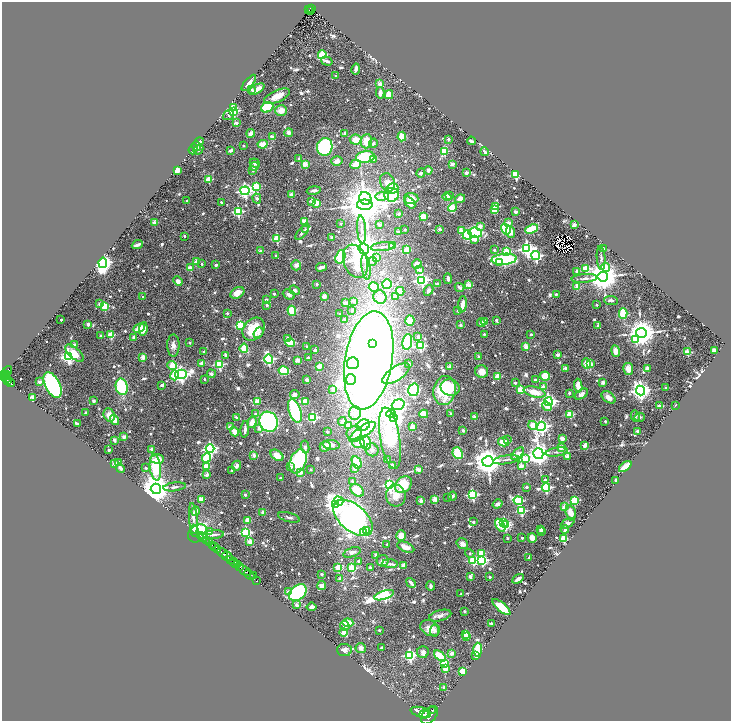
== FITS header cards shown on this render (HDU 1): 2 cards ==
NAXIS1  =                 1458
NAXIS2  =                 1438

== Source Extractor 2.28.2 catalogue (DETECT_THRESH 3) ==
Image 1458 x 1438 px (HDU 1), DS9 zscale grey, zoomed out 1/2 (1 PNG px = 2 x 2 image px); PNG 733 x 723 px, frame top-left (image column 2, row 1438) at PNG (2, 2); each listed source drawn as its Kron ellipse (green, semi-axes under 4 px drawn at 4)
Background 0.744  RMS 0.027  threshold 0.0808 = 3 sigma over >= 5 px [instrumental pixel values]
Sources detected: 885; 41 cannot appear on this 1/2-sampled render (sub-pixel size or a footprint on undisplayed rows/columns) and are neither listed nor drawn; of the other 844, the 500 brightest by FLUX_AUTO listed and drawn (344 fainter detections omitted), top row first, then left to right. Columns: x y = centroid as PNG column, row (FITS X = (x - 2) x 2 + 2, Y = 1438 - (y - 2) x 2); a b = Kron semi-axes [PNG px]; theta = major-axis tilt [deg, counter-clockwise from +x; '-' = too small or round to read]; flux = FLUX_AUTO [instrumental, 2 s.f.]
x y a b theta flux
311 8 4 2 - 130
309 10 2 1 - 15
311 10 2 1 - 22
322 55 4 3 - 310
327 61 6 3 -17 13
356 69 5 3 - 13
336 76 2 2 - 28
249 83 10 4 50 29
380 84 2 2 - 86
251 89 2 2 - 19
257 89 8 3 31 52
380 93 6 3 -87 21
389 95 4 4 - 76
277 96 14 6 24 81
267 107 6 5 - 190
233 108 3 3 - 200
233 111 3 3 - 370
281 111 6 5 - 55
228 115 6 5 - 21
236 123 2 2 - 63
251 133 4 3 - 37
289 133 4 4 - 24
345 133 2 2 - 40
273 137 3 2 - 70
402 137 5 4 - 79
448 139 2 2 - 36
356 140 6 5 - 67
366 141 7 6 - 77
471 141 4 2 - 14
199 142 5 3 - 14
373 143 5 4 - 12
263 144 5 3 - 54
196 146 5 4 - 13
243 146 2 2 - 14
325 147 9 7 76 550
193 149 5 3 - 18
198 149 5 4 - 14
231 150 4 2 - 19
444 151 3 3 - 210
485 152 4 3 - 17
365 157 9 5 7 340
299 159 2 2 - 32
374 159 2 2 - 20
337 161 6 4 15 29
255 163 5 4 - 12
305 164 2 2 - 110
356 164 5 4 - 68
452 164 2 2 - 71
254 167 4 4 - 17
177 170 4 4 - 45
253 170 2 2 - 18
428 170 4 3 - 14
421 173 4 3 - 14
466 173 2 2 - 46
516 175 3 3 - 470
209 179 3 3 - 210
387 182 9 7 -69 40
256 186 4 3 - 260
392 188 6 5 - 150
314 190 7 3 11 14
245 191 4 4 - 1300
291 195 2 2 - 76
392 195 7 7 - 350
382 196 7 4 3 28
450 196 3 3 - 21
447 197 4 4 - 67
365 198 6 6 - 2200
411 198 7 5 -5 42
257 199 5 4 - 12
460 199 5 4 - 35
187 201 2 2 - 12
221 202 2 2 - 14
312 202 3 2 - 47
317 203 3 2 - 140
410 203 7 4 -51 38
365 205 7 5 0 21000
495 206 3 2 - 130
452 207 5 3 - 200
494 210 3 2 - 100
238 212 3 3 - 370
515 212 2 2 - 62
398 214 2 2 - 38
423 216 3 3 - 190
304 221 2 2 - 110
154 223 2 2 - 74
509 223 3 2 - 59
341 224 2 2 - 19
379 225 2 2 - 51
574 225 2 2 - 91
480 226 3 2 - 73
306 229 4 3 - 14
440 229 2 2 - 46
506 229 6 4 -57 190
532 229 7 4 20 210
362 230 14 4 -86 31
405 230 2 2 - 13
461 231 4 3 - 87
302 232 10 4 52 17
398 232 2 2 - 31
510 232 6 4 -70 29
475 233 7 5 -6 750
467 235 5 4 - 200
184 236 2 2 - 17
332 237 2 2 - 31
277 238 3 3 - 310
474 239 3 3 - 69
137 245 6 2 20 19
392 245 2 2 - 78
383 247 12 3 6 17
364 249 5 5 - 9200
527 249 4 4 - 1100
603 249 2 2 - 65
407 250 3 3 - 210
494 250 2 2 - 17
261 251 2 2 - 67
506 252 3 3 - 190
276 255 2 2 - 12
536 256 5 4 - 830
340 257 7 4 71 240
377 258 3 2 - 58
601 258 12 4 -86 19
504 259 12 5 5 630
355 261 17 11 -69 210
196 262 2 2 - 61
372 262 5 4 - 12
103 263 5 4 - 2500
499 263 2 2 - 29
202 264 2 2 - 14
417 264 5 4 - 29
216 265 2 2 - 40
296 265 5 5 - 23
321 267 5 2 - 30
366 267 13 3 -82 19
605 267 4 3 - 120
190 268 3 2 - 110
586 269 3 3 - 230
420 270 3 2 - 63
577 271 2 2 - 44
603 276 5 5 - 11000
585 278 13 3 4 17
448 279 5 3 - 14
422 280 4 4 - 1000
178 281 5 3 - 19
317 284 2 2 - 28
387 284 5 5 - 290
437 284 2 2 - 50
468 285 2 2 - 120
577 286 2 2 - 120
374 287 5 4 - 120
460 287 5 4 - 20
295 290 5 4 - 14
428 290 6 4 59 18
400 291 4 4 - 80
237 293 7 5 32 50
274 294 2 2 - 18
289 294 6 4 -26 20
556 294 2 2 - 19
324 296 2 2 - 81
395 296 3 3 - 37
143 297 2 2 - 27
380 297 7 6 - 78
266 300 2 2 - 26
611 300 7 3 -5 14
354 301 2 2 - 42
345 303 3 3 - 34
100 304 3 2 - 47
462 304 8 3 84 38
267 305 2 2 - 32
597 305 2 2 - 15
104 306 3 3 - 290
352 310 3 2 - 21
292 311 5 3 - 220
458 311 2 2 - 35
227 313 2 2 - 24
623 313 5 4 - 210
340 314 2 2 - 19
344 319 3 2 - 18
61 320 2 2 - 19
496 320 3 2 - 22
410 321 5 4 - 34
485 322 4 3 - 30
481 323 4 4 - 17
88 324 3 2 - 29
240 325 3 3 - 450
460 325 2 2 - 45
598 326 2 2 - 26
139 328 6 4 26 50
143 329 7 4 82 51
254 329 12 10 50 140
258 333 6 4 51 12
641 333 5 5 - 9000
484 334 2 2 - 13
531 334 2 2 - 23
111 335 3 3 - 220
101 336 3 2 - 13
418 336 3 3 - 15
134 337 2 2 - 32
288 338 2 2 - 46
636 339 4 3 - 170
190 342 2 2 - 21
407 342 8 5 82 200
290 343 5 3 - 190
74 344 4 2 - 19
372 344 4 4 - 150
173 345 11 6 -89 30
306 346 2 2 - 14
420 346 3 3 - 510
526 347 3 2 - 130
244 348 5 4 - 88
315 350 2 2 - 34
714 350 2 2 - 97
616 351 6 4 -81 48
204 352 2 2 - 26
687 352 3 3 - 170
74 353 11 5 -42 75
226 355 2 2 - 61
557 355 2 2 - 58
68 356 4 4 - 1200
143 357 2 2 - 95
308 357 2 2 - 23
479 357 2 2 - 23
269 359 4 4 - 750
298 360 2 2 - 82
369 360 50 23 80 7000
202 363 2 2 - 63
353 363 6 6 - 360
219 364 3 3 - 340
409 364 3 3 - 18
586 364 5 4 - 70
590 364 3 2 - 91
172 366 5 4 - 160
319 366 2 2 - 90
450 367 2 2 - 99
565 368 2 2 - 43
647 368 2 2 - 49
628 369 6 5 - 46
7 371 6 3 52 260
284 371 5 4 - 240
482 372 6 6 - 48
5 374 3 2 - 180
7 374 2 2 - 89
181 374 6 4 12 1400
211 374 4 4 - 14
396 374 16 7 33 470
175 375 5 4 - 97
6 376 3 2 - 120
498 376 3 2 - 130
545 376 5 4 - 99
4 377 2 2 - 230
6 378 3 2 - 160
204 379 2 2 - 15
351 379 5 5 - 140
7 380 2 1 - 160
307 380 3 3 - 13
535 380 2 2 - 15
10 382 5 3 - 230
40 382 2 2 - 58
603 382 3 3 - 16
515 383 2 2 - 20
53 385 14 7 -64 1100
162 385 2 2 - 42
578 386 7 4 -84 58
122 387 8 6 -77 330
543 387 2 2 - 73
450 388 10 8 -20 71
666 388 2 2 - 36
333 389 2 2 - 75
413 390 6 5 - 440
444 390 15 11 80 320
521 390 3 3 - 170
640 391 5 4 - 2900
534 392 11 5 -14 82
569 393 2 2 - 12
581 394 7 4 33 21
295 395 5 4 - 23
32 397 3 2 - 130
609 397 8 5 -36 35
93 401 3 3 - 13
257 401 2 2 - 130
548 401 4 4 - 1600
305 402 4 3 - 54
398 405 6 5 - 2500
676 405 2 2 - 18
547 406 5 3 - 55
659 406 3 2 - 66
295 411 12 6 -72 650
86 413 2 2 - 33
355 413 7 6 - 29
255 414 2 2 - 13
391 414 5 4 - 160
424 414 4 3 - 91
451 414 2 2 - 35
570 414 3 3 - 210
109 415 7 5 -66 53
635 416 5 4 - 12
236 417 2 2 - 22
475 417 2 2 - 79
639 417 5 4 - 12
313 418 3 3 - 460
394 418 4 3 - 3400
115 420 5 4 - 40
605 421 2 2 - 19
252 422 6 4 71 54
269 422 10 9 - 970
342 422 4 4 - 21
77 424 3 2 - 25
348 425 2 2 - 49
363 425 7 5 26 440
533 425 5 3 - 110
541 426 5 4 - 1600
230 427 2 2 - 73
412 427 3 3 - 32
259 428 3 2 - 32
245 429 8 3 85 20
463 430 2 2 - 53
637 431 2 2 - 48
235 432 5 4 - 45
327 432 2 2 - 21
362 432 15 5 36 290
354 433 8 6 32 39
124 437 2 2 - 61
390 438 31 10 -80 530
562 438 3 3 - 26
507 439 2 2 - 14
114 440 3 2 - 22
504 442 5 4 - 90
358 443 6 4 -2 49
366 443 7 5 -78 160
331 445 8 4 -7 28
585 445 4 2 - 63
325 446 5 5 - 32
305 447 6 4 -82 15
561 447 2 2 - 79
151 449 2 2 - 30
210 449 4 4 - 1000
109 450 2 2 - 36
372 450 7 6 - 21
557 452 11 3 10 15
458 453 6 5 - 160
518 453 8 4 41 80
538 454 5 5 - 5200
254 455 2 2 - 71
277 455 7 5 -37 55
567 456 2 2 - 74
206 458 5 4 - 170
157 459 7 4 -2 66
525 459 4 3 - 150
387 460 2 2 - 30
506 460 13 3 7 19
298 461 12 8 68 310
488 461 5 5 - 8500
357 462 6 4 -61 160
119 463 4 3 - 27
115 464 2 2 - 110
393 465 4 3 - 17
206 466 3 3 - 170
237 466 5 4 - 19
521 466 2 2 - 110
625 466 7 3 38 120
155 467 13 5 -83 240
291 467 3 3 - 13
120 468 4 3 - 20
146 468 2 2 - 12
311 469 2 2 - 15
355 469 2 2 - 44
232 470 2 2 - 12
418 470 3 2 - 64
300 472 4 4 - 24
207 475 2 2 - 64
281 478 2 2 - 32
545 480 3 2 - 21
616 480 2 2 - 61
352 481 2 2 - 13
389 485 4 4 - 710
403 485 9 7 46 160
174 487 11 3 7 14
526 487 2 2 - 28
546 487 4 3 - 620
156 489 5 5 - 12000
357 490 7 5 -42 120
472 494 3 3 - 540
245 495 2 2 - 20
396 496 11 10 - 51
452 496 5 3 - 12
448 497 2 2 - 14
201 499 3 2 - 100
435 499 2 2 - 100
574 500 3 3 - 310
339 501 5 3 - 290
421 501 2 2 - 63
518 501 5 3 - 400
335 504 3 3 - 2400
498 504 5 4 - 20
564 507 2 2 - 91
196 511 5 3 - 27
521 511 3 3 - 340
263 512 2 2 - 41
571 513 8 5 -74 59
289 517 11 4 -15 17
193 518 16 3 -85 26
353 518 23 13 -41 2900
248 520 3 3 - 57
473 522 2 2 - 17
504 523 3 3 - 380
568 523 7 4 29 19
500 525 7 4 -59 160
505 525 3 3 - 440
541 529 2 2 - 42
565 529 4 3 - 17
366 530 3 2 - 320
194 531 6 4 -80 190
209 531 3 3 - 24
541 532 2 2 - 12
198 533 11 8 34 290
246 533 4 3 - 500
364 533 3 2 - 120
213 535 11 3 4 16
201 536 2 2 - 55
401 536 5 4 - 58
202 537 2 2 - 74
508 538 2 2 - 15
522 538 2 2 - 17
532 538 5 4 - 53
564 539 4 4 - 110
206 540 2 2 - 120
250 542 3 3 - 110
209 543 2 2 - 67
387 544 2 2 - 17
462 544 6 5 - 28
212 545 2 1 - 220
215 547 3 2 - 640
406 547 9 4 -22 45
217 549 2 2 - 280
352 552 9 4 19 18
223 553 6 2 -36 1600
470 553 5 3 - 20
481 553 3 3 - 120
376 555 2 2 - 49
227 557 6 4 -25 520
529 557 4 2 - 29
230 560 2 2 - 150
473 560 3 3 - 420
482 560 4 3 - 680
359 561 2 2 - 30
383 561 6 6 - 28
234 563 5 2 - 490
237 564 3 1 - 340
390 564 8 3 -2 13
403 565 2 2 - 56
239 566 4 2 - 130
338 567 3 2 - 150
370 567 2 2 - 24
352 568 3 3 - 330
244 571 7 2 -36 1100
322 574 2 2 - 28
249 575 6 2 -40 730
253 575 2 1 - 93
470 576 3 2 - 29
490 577 2 2 - 30
340 579 4 3 - 16
518 579 6 2 33 23
257 581 2 1 - 49
411 583 5 2 - 23
322 585 4 4 - 28
431 586 4 4 - 14
288 592 2 2 - 54
298 593 10 7 41 750
461 594 2 2 - 21
384 595 10 4 19 1000
296 605 2 2 - 23
312 607 5 3 - 24
501 607 11 4 -41 220
464 611 2 2 - 23
440 616 11 5 15 24
348 623 5 4 - 130
491 623 2 2 - 29
345 626 5 4 - 22
430 628 10 7 -26 49
379 630 2 2 - 19
434 631 6 4 84 14
343 632 4 3 - 32
466 634 2 2 - 98
467 636 3 2 - 86
361 648 5 5 - 24
382 648 3 3 - 14
344 650 7 6 - 23
478 650 7 4 89 310
423 652 6 5 - 22
451 653 3 2 - 58
410 655 4 4 - 770
440 656 7 4 -40 160
476 656 2 2 - 41
444 663 3 3 - 240
445 668 3 3 - 110
463 671 3 3 - 220
444 687 2 2 - 46
432 710 3 1 - 350
421 712 10 5 -16 3800
424 714 4 2 - 1300
429 715 10 6 50 4700
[344 fainter detections neither listed nor drawn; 41 sub-pixel or undisplayed-footprint detections neither listed nor drawn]